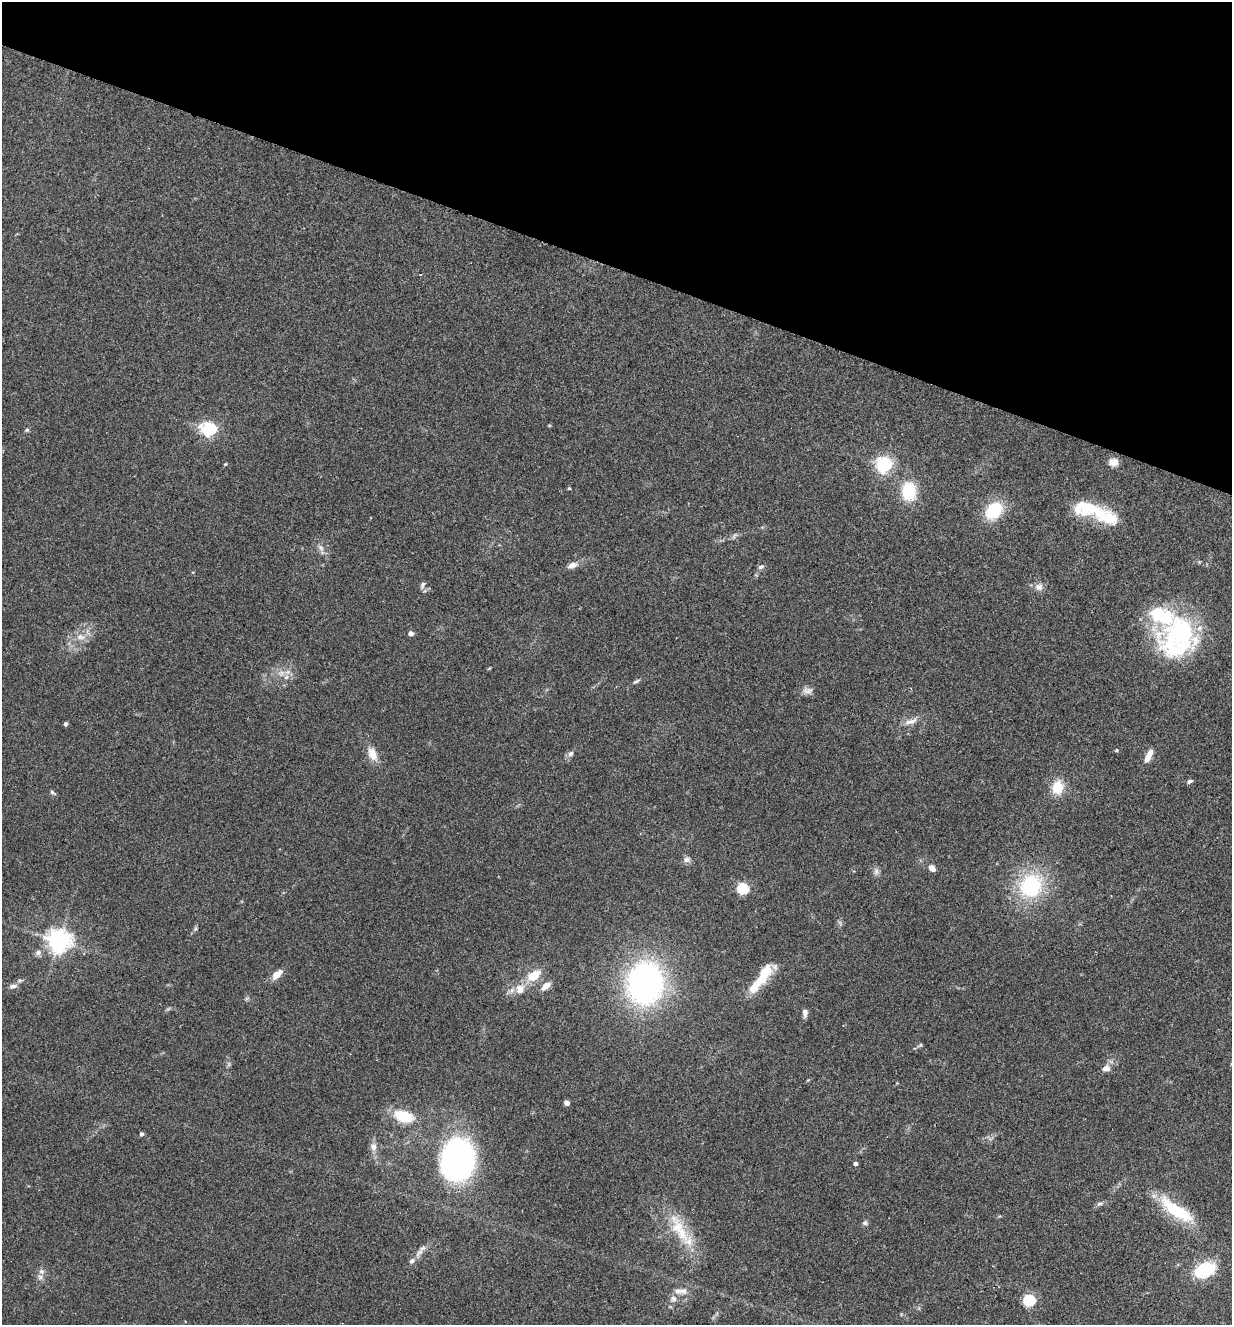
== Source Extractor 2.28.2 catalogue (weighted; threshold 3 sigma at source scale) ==
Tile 2 of 4 x 4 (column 2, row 1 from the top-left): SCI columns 1419-2648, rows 3993-5315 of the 5425 x 5337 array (HDU 1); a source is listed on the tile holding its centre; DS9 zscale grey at full resolution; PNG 1234 x 1327 px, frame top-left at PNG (2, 2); no overlay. Shown black and unused: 20% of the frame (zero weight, under 2 of 3 exposures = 3% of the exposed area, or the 3 px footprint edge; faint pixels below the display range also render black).
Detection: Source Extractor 2.28.2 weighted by HDU 2 'WHT'; one run over the whole footprint, this tile lists its part. Background 0.152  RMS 0.01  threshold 0.047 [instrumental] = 3 sigma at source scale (4.5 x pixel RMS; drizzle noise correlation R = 1.50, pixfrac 1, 0.05/0.05 arcsec/px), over >= 5 px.
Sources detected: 76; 1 inside a brighter object's white glare — not listed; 10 inside a brighter listed object's ellipse — not listed separately; the other 65 listed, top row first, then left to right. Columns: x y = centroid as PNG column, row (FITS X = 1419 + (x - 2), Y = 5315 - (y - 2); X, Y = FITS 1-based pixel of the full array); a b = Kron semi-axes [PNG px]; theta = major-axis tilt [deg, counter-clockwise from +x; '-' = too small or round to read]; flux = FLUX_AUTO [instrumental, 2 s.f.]
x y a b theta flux
210 429 7 6 - 180
27 430 6 5 - 1.5
1113 462 10 8 -5 8.7
225 464 4 3 - 1.1
884 464 6 6 - 300
569 488 4 4 - 0.98
909 491 20 15 -83 39
994 511 19 14 45 44
1106 517 40 18 -26 37
734 536 9 3 59 1.8
321 547 9 6 -49 3.8
572 565 11 6 22 7
761 567 9 6 30 2.6
423 585 9 5 70 2.8
1039 587 11 9 -7 5.7
1161 616 67 30 -27 91
411 633 4 4 - 6.8
81 637 14 7 -9 7.9
286 677 7 6 - 3.5
636 681 10 4 28 2.1
808 691 13 8 -8 5.2
911 721 19 7 17 7.6
66 724 4 4 - 2.4
1116 750 5 4 - 1.2
372 754 15 9 -67 13
571 754 8 6 44 3.4
1147 758 11 8 62 5.9
1190 781 8 5 31 2.2
1058 787 17 14 76 20
52 792 9 4 -31 1.9
687 860 9 8 - 4
932 868 8 6 -46 5.5
876 871 9 7 88 3.6
1031 886 31 27 53 79
743 888 5 5 - 92
195 929 6 5 - 1.7
59 941 8 7 - 820
38 953 8 7 - 3.7
765 973 27 10 59 31
277 974 14 7 43 10
534 975 18 11 34 20
20 980 7 4 18 1.7
645 983 36 31 82 280
13 986 10 6 13 4.2
546 986 10 5 43 9.9
520 989 15 13 58 13
805 1013 10 6 89 3.8
920 1045 6 4 71 1.3
1106 1068 11 8 12 5.7
567 1103 4 4 - 8.2
403 1116 22 12 -19 31
141 1134 4 4 - 2.4
373 1147 10 8 -85 5.1
459 1158 32 24 82 320
855 1163 4 4 - 3
1099 1204 8 5 18 2.6
1177 1210 49 14 -35 52
865 1223 7 6 - 2.3
678 1227 38 17 -67 37
419 1252 16 6 48 6.1
1205 1270 21 14 24 56
42 1271 8 7 - 3.5
681 1291 21 8 2 8.1
673 1299 10 8 -15 4.7
1029 1300 6 5 - 110